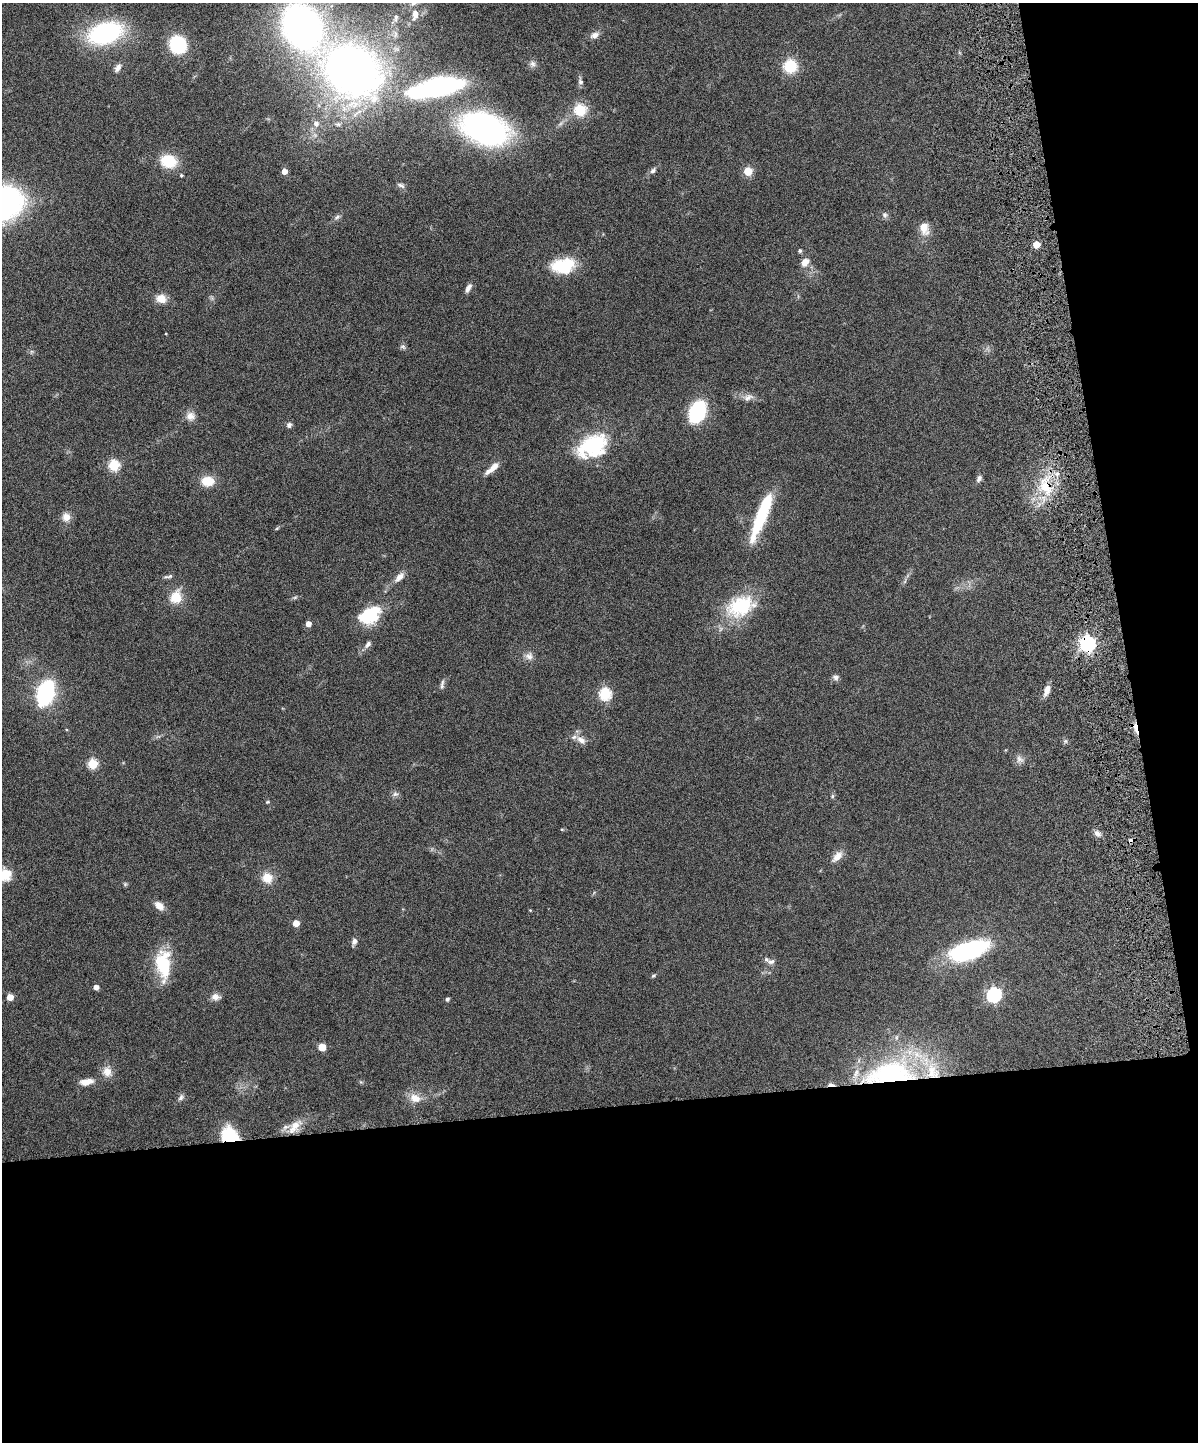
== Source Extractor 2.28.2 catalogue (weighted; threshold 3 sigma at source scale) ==
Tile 12 of 4 x 3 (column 4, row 3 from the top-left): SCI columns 3650-4845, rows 162-1601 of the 4909 x 4747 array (HDU 1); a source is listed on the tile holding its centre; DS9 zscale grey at full resolution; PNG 1200 x 1444 px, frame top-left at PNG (2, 3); no overlay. Shown black and unused: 29% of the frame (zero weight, under 6 of 12 exposures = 3% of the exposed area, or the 3 px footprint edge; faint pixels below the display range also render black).
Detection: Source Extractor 2.28.2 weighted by HDU 2 'WHT'; one run over the whole footprint, this tile lists its part. Background 0.0912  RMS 0.0045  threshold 0.0184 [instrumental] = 3 sigma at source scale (4.09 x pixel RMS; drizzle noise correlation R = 1.36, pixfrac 0.8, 0.05/0.05 arcsec/px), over >= 5 px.
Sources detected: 99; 4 inside a brighter object's white glare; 2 cosmic-ray / hot-pixel residue — not listed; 1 inside a brighter listed object's ellipse — not listed separately; the other 92 listed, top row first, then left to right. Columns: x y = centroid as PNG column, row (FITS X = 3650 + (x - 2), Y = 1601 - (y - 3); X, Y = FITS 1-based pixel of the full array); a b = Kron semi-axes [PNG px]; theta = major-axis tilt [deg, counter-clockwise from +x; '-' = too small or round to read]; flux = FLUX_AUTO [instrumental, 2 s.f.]
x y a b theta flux
415 15 19 9 81 3.8
396 17 10 6 74 1.5
302 26 31 23 -63 200
105 33 27 17 16 63
595 35 10 7 24 2.3
178 45 12 11 - 35
532 64 10 8 -73 1.6
790 66 15 14 - 11
118 68 12 6 57 2
352 70 46 37 -33 260
580 81 10 7 -74 1.3
437 87 48 18 11 69
580 110 12 12 - 11
316 123 9 8 - 2
484 129 35 23 -23 130
169 161 17 13 -12 13
653 170 8 6 45 1.2
284 171 5 4 - 3.5
748 171 5 5 - 13
181 175 4 4 - 0.6
401 185 11 5 -22 1.1
885 215 8 7 - 1.1
337 217 10 6 25 1.2
924 228 14 9 -78 5.4
1036 245 5 5 - 6.5
800 251 6 4 -76 0.69
805 262 10 8 49 3.3
563 266 27 17 10 16
468 288 13 6 63 1.8
161 299 11 9 -15 4.5
403 347 8 6 -24 0.92
748 397 14 9 23 2.3
697 412 14 9 65 52
190 416 12 11 - 3
289 425 7 7 - 1.2
593 446 34 23 28 31
114 465 6 5 - 32
492 468 20 6 41 4.2
979 479 10 6 62 1.3
208 481 14 10 -1 7.4
1045 487 24 14 -54 11
66 517 11 10 - 3
760 519 45 11 68 23
277 528 6 3 19 0.42
168 576 14 4 7 1.1
399 577 14 7 50 2.8
176 597 16 13 69 7.6
295 597 6 4 19 0.63
741 606 35 23 21 25
370 615 26 16 31 18
308 624 5 4 - 2.7
1088 643 6 6 - 110
368 644 10 6 56 1.4
529 656 11 10 - 2.3
835 677 8 7 - 1.3
442 683 9 6 72 1.2
1047 690 14 6 71 2.9
45 693 17 11 71 54
605 694 6 6 - 40
1136 728 17 4 -77 3.1
581 740 15 9 -35 3.1
1020 759 12 8 -42 2
93 764 5 5 - 22
395 794 8 6 1 1.2
832 796 6 5 - 0.62
267 802 5 4 - 0.47
1097 834 10 6 -41 1.6
837 856 17 9 47 3.3
5 874 15 14 - 8.3
267 878 12 12 - 5.7
125 884 5 5 - 0.58
159 906 12 8 -38 3.2
530 910 4 3 - 0.32
296 923 5 5 - 5.1
354 941 8 6 66 1.6
965 952 28 16 22 47
771 962 12 7 3 1.7
163 964 36 17 -86 19
653 976 6 4 39 0.58
96 987 4 4 - 2.2
994 995 6 6 - 83
10 997 5 5 - 5.3
215 997 12 8 -8 2.2
447 999 4 4 - 0.93
322 1047 5 5 - 9.7
107 1072 13 11 -69 3.9
896 1076 72 35 4 85
87 1082 15 7 10 4.3
181 1097 10 6 61 1.3
415 1098 16 12 -23 4.7
295 1126 26 11 49 6
229 1135 18 15 -34 16
Overlapping masked pixels (flux is a lower limit): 5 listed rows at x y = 1045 487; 1088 643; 1136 728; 896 1076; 229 1135
Isophote crosses this tile's border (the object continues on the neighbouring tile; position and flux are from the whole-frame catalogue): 3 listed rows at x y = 302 26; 352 70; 5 874